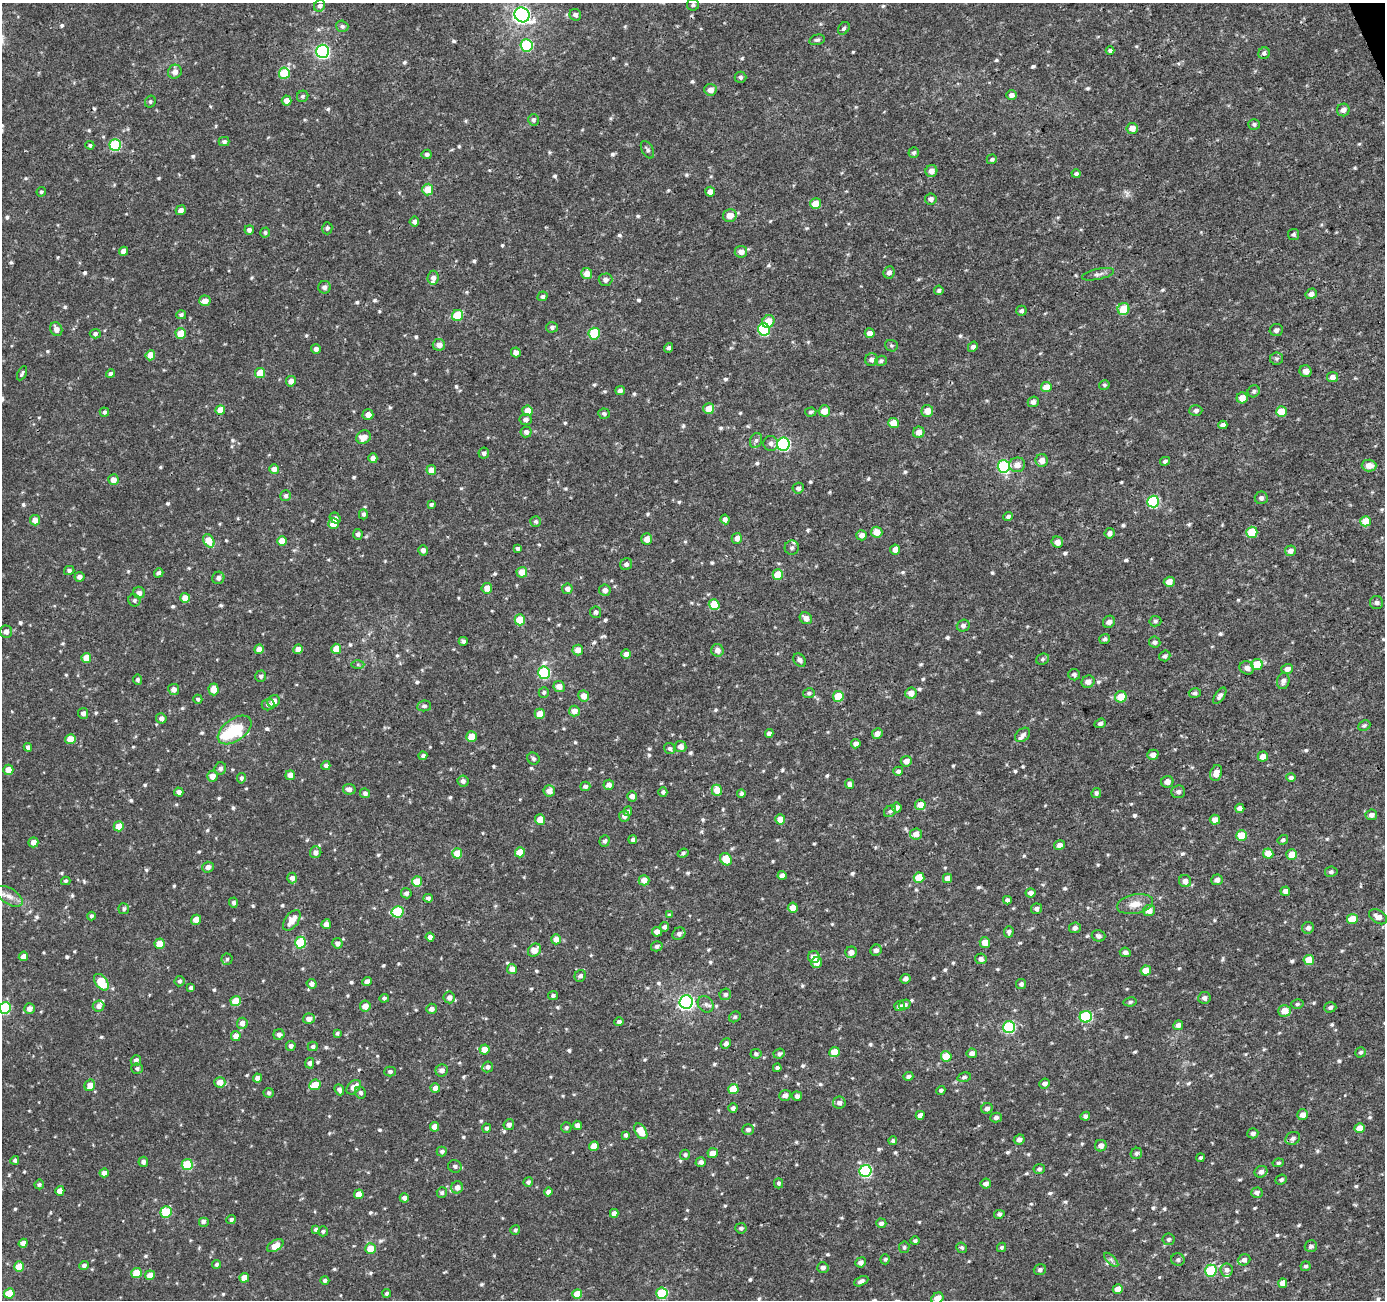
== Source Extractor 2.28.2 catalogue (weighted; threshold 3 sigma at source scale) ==
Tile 10 of 4 x 4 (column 2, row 3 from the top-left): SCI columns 1430-2812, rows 1400-2697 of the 5626 x 5450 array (HDU 1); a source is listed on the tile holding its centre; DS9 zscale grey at full resolution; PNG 1387 x 1302 px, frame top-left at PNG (2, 3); each listed source drawn as its Kron ellipse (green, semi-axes under 4 px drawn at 4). Shown black and unused: <1% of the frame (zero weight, under 3 of 4 exposures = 4% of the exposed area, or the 3 px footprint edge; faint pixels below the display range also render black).
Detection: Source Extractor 2.28.2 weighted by HDU 2 'WHT'; one run over the whole footprint, this tile lists its part. Background 0.00449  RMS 0.003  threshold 0.0136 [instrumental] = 3 sigma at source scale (4.5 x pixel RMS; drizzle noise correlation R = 1.50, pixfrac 1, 0.0396/0.0396 arcsec/px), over >= 5 px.
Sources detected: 755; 1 inside a brighter object's white glare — neither listed nor drawn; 5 inside a brighter listed object's ellipse — not listed separately; of the other 749, all 500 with FLUX_AUTO >= 0.533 (the completeness limit of this list) listed and drawn (249 fainter detections not listed), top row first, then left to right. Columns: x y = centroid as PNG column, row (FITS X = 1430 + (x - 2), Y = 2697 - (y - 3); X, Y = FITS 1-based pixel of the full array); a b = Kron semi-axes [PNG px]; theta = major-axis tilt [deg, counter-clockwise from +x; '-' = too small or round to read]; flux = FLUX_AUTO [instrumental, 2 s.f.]
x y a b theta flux
693 5 6 6 - 0.66
320 6 6 5 - 0.94
522 15 7 7 - 110
575 15 6 5 - 1.1
342 26 6 5 - 0.75
844 28 7 5 54 0.67
817 40 8 5 13 0.68
527 45 6 6 - 22
1110 50 4 4 - 0.64
323 51 6 6 - 61
1264 53 6 5 - 0.73
175 72 7 6 - 1.8
284 73 6 5 - 11
740 77 6 5 - 0.7
710 90 6 6 - 2.1
1011 95 5 5 - 1.3
303 96 6 5 - 0.57
287 101 5 5 - 2.6
150 102 6 5 - 0.58
1343 110 6 6 - 1.4
533 120 6 5 - 0.73
1254 124 6 5 - 0.68
1132 128 6 5 - 2.5
224 142 5 4 - 0.68
90 145 4 4 - 0.57
115 145 6 5 - 25
647 150 9 5 -61 0.78
914 153 5 5 - 0.56
427 154 5 4 - 0.81
992 159 5 5 - 0.58
931 171 6 6 - 2
1076 174 4 4 - 0.74
428 190 6 5 - 5.2
41 192 5 4 - 0.55
710 192 5 5 - 1.5
931 199 6 5 - 1.1
816 204 5 5 - 4.1
181 210 5 4 - 1.5
730 215 7 6 - 2.4
414 222 5 4 - 1
327 228 6 5 - 0.67
249 230 5 4 - 1.1
265 233 5 5 - 0.57
1294 234 5 5 - 0.65
123 251 5 4 - 1.6
741 252 6 6 - 1.8
889 272 6 5 - 1.2
587 274 5 5 - 3.2
1098 274 16 5 12 1.2
433 278 7 5 84 1.3
605 280 7 6 - 1
324 287 6 6 - 1.3
939 290 5 4 - 0.64
1311 294 5 5 - 1.5
542 296 5 4 - 0.6
205 301 5 5 - 2.6
1123 309 6 6 - 6.8
1021 311 5 5 - 0.73
181 315 5 4 - 0.61
458 315 6 5 - 11
768 321 7 6 - 4.6
552 327 6 5 - 0.77
56 329 7 5 -65 1.7
764 330 6 6 - 21
1276 330 7 6 - 1.1
181 333 5 5 - 6.4
870 333 5 5 - 1.9
95 334 5 5 - 0.71
594 334 6 5 - 13
439 345 6 6 - 1.9
891 346 6 5 - 0.59
973 347 5 4 - 0.98
669 348 5 4 - 0.82
316 349 5 5 - 1.1
516 352 5 4 - 1.6
150 355 5 5 - 3.8
1277 359 6 6 - 0.65
871 360 6 6 - 1.2
881 361 6 5 - 0.61
1305 371 6 6 - 1.8
22 373 7 3 61 0.55
260 373 5 5 - 6.6
111 374 4 4 - 0.88
1332 377 5 5 - 1.7
291 381 5 5 - 1.7
1104 385 5 5 - 0.55
1046 387 5 5 - 4.3
620 391 5 4 - 1.1
1254 391 6 5 - 0.67
1242 398 5 5 - 3.2
1033 402 5 5 - 1
709 409 5 5 - 3.7
220 410 5 5 - 4.3
1196 410 6 5 - 0.87
527 411 5 5 - 3.5
824 411 5 5 - 3.2
927 411 6 6 - 3
104 412 5 4 - 0.59
811 412 6 4 3 0.57
1281 412 5 5 - 5.9
604 414 6 5 - 0.72
368 415 5 5 - 1.7
526 419 6 5 - 1.2
893 423 5 5 - 3.5
1223 425 4 4 - 1.1
526 432 5 5 - 1.1
919 432 6 5 - 1.9
364 437 7 6 - 2.7
756 440 8 6 71 0.84
771 443 7 7 - 1.1
783 444 6 6 - 45
484 453 5 5 - 0.91
373 458 5 4 - 1.8
1042 460 6 6 - 2.1
1165 461 5 4 - 0.67
1017 465 8 7 - 2.4
1369 465 7 6 - 2.3
1004 466 6 6 - 33
274 469 5 4 - 2.1
431 470 5 5 - 3.3
113 480 5 5 - 2.2
798 488 6 5 - 0.97
286 496 5 5 - 0.8
1261 498 6 6 - 0.92
1153 502 6 6 - 23
431 504 4 3 - 0.61
363 514 5 4 - 0.68
1008 516 5 4 - 0.72
335 518 6 5 - 0.94
725 519 5 4 - 1
35 520 5 5 - 2.5
536 521 5 5 - 0.61
1366 521 5 5 - 5.6
333 523 5 5 - 4.7
877 532 5 5 - 3.4
1252 532 5 5 - 9.2
1110 533 5 5 - 1.1
358 534 5 5 - 0.82
862 535 5 5 - 1.8
737 538 5 5 - 1.5
647 539 5 5 - 2.4
209 541 7 5 -59 6.3
282 541 5 5 - 4.8
1057 542 6 5 - 2
518 548 4 3 - 0.63
792 548 7 7 - 0.89
895 549 5 5 - 2.2
423 550 5 5 - 1.2
1290 551 5 5 - 1.5
626 564 6 5 - 0.92
69 570 5 4 - 0.71
522 572 5 5 - 4.3
159 573 5 4 - 0.85
778 575 5 5 - 8.3
79 577 5 5 - 1.1
218 578 6 6 - 1
1169 582 5 5 - 2.8
487 588 5 5 - 2.9
567 589 5 5 - 1.4
605 590 6 5 - 1.4
139 593 6 5 - 1.3
185 598 5 5 - 4.1
134 600 6 5 - 0.66
1376 602 6 6 - 0.86
714 604 6 5 - 8.1
596 612 6 5 - 0.81
806 618 6 5 - 1.9
520 620 5 5 - 6.9
1155 621 6 5 - 0.61
1109 622 6 5 - 1.4
963 626 6 6 - 1
6 632 6 6 - 1.3
1105 639 5 5 - 0.61
463 641 4 4 - 0.79
1155 642 6 5 - 0.9
259 649 5 5 - 2.6
298 649 5 4 - 2.4
336 649 5 5 - 5.1
578 650 5 5 - 2.5
717 650 6 6 - 1.7
626 654 5 4 - 1.5
1165 656 6 5 - 0.82
86 658 5 5 - 4.7
1042 659 7 5 22 0.6
800 660 7 5 -49 0.9
1257 664 5 5 - 8
358 665 6 4 -1 0.54
1247 668 7 6 - 1.6
1287 669 5 5 - 1.5
544 673 6 6 - 26
1074 675 6 5 - 0.8
261 676 5 5 - 0.74
137 680 5 4 - 0.67
1283 681 8 6 78 1.3
1088 682 6 6 - 1.7
559 686 6 5 - 2.3
174 689 5 5 - 1.6
214 689 6 5 - 3.7
544 692 5 5 - 0.67
809 693 6 5 - 0.65
911 693 6 5 - 2.4
1195 693 6 5 - 0.71
584 696 5 5 - 2.7
838 696 5 5 - 7.8
1220 696 9 4 55 1
1121 697 6 5 - 6
198 699 4 4 - 0.64
273 701 6 5 - 2.5
268 705 6 6 - 0.89
424 706 7 5 8 0.72
574 711 5 5 - 2.6
83 713 5 5 - 1.1
540 714 5 5 - 3.7
161 718 5 5 - 1.2
1100 723 6 4 20 0.74
1364 726 6 5 - 0.63
234 730 19 11 36 15
769 733 4 4 - 1
877 733 5 5 - 1.5
1023 735 8 6 42 1.1
472 737 5 5 - 4.5
70 739 5 5 - 4.1
856 744 5 4 - 1.6
28 747 4 4 - 1
681 747 6 5 - 1.7
670 748 6 5 - 0.67
1153 755 5 5 - 2
423 756 4 4 - 0.63
1263 756 5 5 - 2.5
533 759 6 5 - 0.72
906 761 5 5 - 1.9
326 766 5 4 - 0.94
220 769 6 5 - 0.97
8 770 5 5 - 3.4
898 771 5 4 - 0.9
1216 773 8 5 74 2.5
290 775 5 4 - 2.3
212 776 5 5 - 2.7
241 778 5 4 - 0.76
1291 778 5 4 - 0.76
463 781 5 5 - 1
1167 782 6 6 - 2
849 784 5 4 - 1.2
609 785 5 5 - 1.5
585 786 5 4 - 0.96
349 789 6 5 - 1.4
717 790 5 5 - 4.1
549 791 6 5 - 2.3
179 792 5 4 - 1.3
663 792 5 4 - 0.68
1178 792 7 6 - 1.1
365 793 5 5 - 0.95
1096 793 5 5 - 0.75
741 794 4 4 - 0.77
632 796 5 5 - 1.3
920 805 5 5 - 3.5
897 808 5 5 - 1.4
1240 808 4 4 - 1.7
628 811 5 4 - 0.65
890 811 6 5 - 0.68
1371 815 6 5 - 1.2
624 816 5 5 - 1.4
540 819 5 5 - 3.7
780 819 5 5 - 3.5
1215 820 5 5 - 2.2
119 826 5 5 - 4
916 834 6 6 - 2.1
1242 836 5 5 - 6.1
633 840 4 4 - 0.67
1283 840 5 4 - 0.59
605 841 6 5 - 0.76
33 842 5 5 - 1.9
1059 845 5 5 - 1.5
316 852 6 5 - 1.2
520 852 5 5 - 3.8
457 853 5 5 - 6.3
683 853 6 4 20 0.58
1268 854 5 5 - 5
1292 854 5 5 - 3.8
726 859 6 5 - 5.5
208 867 6 5 - 1.6
1331 872 6 5 - 0.63
782 875 4 4 - 1.7
292 878 5 5 - 1.6
919 878 5 5 - 7.5
948 878 5 4 - 2.3
644 880 5 5 - 2.4
1217 880 5 5 - 1.7
66 881 4 4 - 0.63
1185 881 6 6 - 1.6
417 882 5 5 - 6.2
1285 891 5 4 - 1.6
406 893 5 5 - 1
1030 893 5 4 - 1.1
9 896 15 8 -32 2.5
428 898 4 4 - 0.97
1007 900 4 4 - 1.1
233 903 5 4 - 0.91
1135 904 18 9 11 3.3
793 908 5 5 - 3
124 909 5 5 - 0.63
1036 909 5 5 - 1
1149 910 6 5 - 2.4
397 912 6 6 - 16
669 915 4 4 - 0.56
91 916 4 4 - 0.59
1378 917 10 6 -32 2.1
1352 919 5 5 - 5.7
196 920 5 5 - 3.1
292 920 12 6 55 3.7
326 924 5 4 - 1.9
664 927 5 5 - 0.87
1075 928 6 5 - 1.2
1308 928 6 5 - 1.1
657 932 5 5 - 1.9
1009 932 6 5 - 0.84
679 934 7 6 - 1.1
1098 936 7 5 -17 0.97
430 937 4 4 - 1.6
556 939 5 5 - 2.2
985 942 5 5 - 3.2
300 943 6 5 - 16
337 943 5 5 - 1.3
160 944 5 5 - 4.9
657 946 6 5 - 0.7
534 950 7 6 - 3.2
876 950 6 5 - 1.1
851 952 6 5 - 1.6
1125 952 5 4 - 0.96
23 956 5 4 - 1.8
814 957 6 6 - 3.1
227 959 5 5 - 0.53
981 959 6 5 - 1.3
1309 960 5 5 - 5.1
817 963 5 5 - 2.3
512 969 5 5 - 2.5
1146 971 5 5 - 4.1
580 976 6 5 - 0.92
905 979 5 4 - 1.1
180 981 5 5 - 0.64
101 982 9 6 -52 11
367 982 4 4 - 1.9
311 984 5 5 - 1.3
1021 984 5 5 - 0.77
191 988 4 4 - 0.96
725 994 6 5 - 0.74
553 996 5 4 - 0.69
449 997 6 5 - 1.4
384 998 5 4 - 0.66
1204 998 6 6 - 1.2
236 1001 5 5 - 6.3
686 1002 6 6 - 81
1130 1002 6 4 10 0.59
706 1004 9 7 -49 1.2
905 1004 6 5 - 0.92
1297 1004 6 4 15 0.58
98 1006 6 5 - 1.5
365 1006 5 5 - 2.5
899 1006 5 5 - 0.93
1330 1007 6 5 - 0.75
5 1008 6 5 - 25
29 1009 5 5 - 1.9
431 1009 5 5 - 1.3
1284 1011 6 5 - 3.5
735 1017 6 5 - 0.57
1086 1017 6 6 - 24
309 1019 6 5 - 1.8
619 1022 5 4 - 0.91
242 1023 5 5 - 1.8
1178 1025 5 4 - 1.3
1009 1027 6 6 - 37
337 1033 4 4 - 0.55
279 1035 5 5 - 1.1
236 1036 5 5 - 2.6
726 1044 5 5 - 1.1
291 1046 5 4 - 1
313 1046 5 4 - 0.73
484 1049 5 5 - 2.8
834 1052 5 5 - 5.3
1361 1052 5 5 - 0.61
972 1053 5 5 - 1.4
756 1054 5 5 - 0.67
779 1054 6 5 - 0.83
946 1056 5 5 - 7.2
136 1060 5 5 - 1.1
310 1063 5 4 - 0.9
488 1067 5 5 - 0.94
777 1068 4 4 - 0.81
137 1069 5 5 - 0.72
442 1070 6 6 - 1.4
390 1072 5 5 - 0.68
908 1076 5 4 - 0.76
964 1077 7 4 14 0.61
257 1078 4 4 - 1.7
220 1082 5 5 - 2.8
1045 1083 5 5 - 1.2
90 1085 6 5 - 3.1
315 1085 6 5 - 5.9
354 1087 8 5 46 2.6
435 1088 5 4 - 1.9
733 1089 5 5 - 6.2
339 1090 6 4 -68 1.1
941 1090 5 4 - 0.55
269 1093 5 5 - 0.65
360 1093 6 5 - 0.8
785 1095 5 5 - 1.5
797 1096 5 5 - 0.99
839 1103 6 6 - 1.2
733 1108 4 4 - 0.86
987 1108 6 5 - 1.1
920 1115 4 4 - 1.7
1303 1115 5 5 - 2
1085 1116 5 4 - 0.84
996 1118 6 5 - 0.87
509 1125 5 5 - 1.2
577 1125 4 4 - 1.4
435 1127 5 4 - 3
487 1128 4 4 - 0.73
566 1128 5 5 - 0.61
1360 1128 5 5 - 3.4
748 1130 6 5 - 0.95
641 1131 8 5 -57 5.7
1253 1133 5 5 - 0.9
626 1135 4 4 - 0.7
1293 1138 7 6 - 0.99
1019 1139 5 5 - 1.2
893 1141 4 4 - 0.61
594 1146 5 4 - 3.7
1101 1146 6 5 - 1.7
442 1151 5 5 - 0.66
713 1153 5 5 - 2.2
1136 1153 6 5 - 0.7
685 1155 5 5 - 0.76
1201 1158 4 3 - 0.54
15 1160 4 4 - 0.7
143 1162 5 5 - 1
701 1162 5 4 - 1.1
1278 1163 6 4 10 0.53
187 1164 5 5 - 14
455 1166 7 6 - 0.9
1039 1169 5 5 - 0.68
865 1171 6 6 - 34
1261 1172 6 5 - 1.3
104 1173 4 4 - 2.2
1281 1180 6 4 23 0.62
528 1182 5 4 - 0.77
779 1183 5 4 - 0.65
39 1184 5 4 - 0.59
986 1184 5 5 - 1.3
457 1187 6 6 - 1.8
60 1191 5 4 - 2.1
548 1192 4 4 - 1.4
442 1193 5 5 - 0.68
1257 1193 6 5 - 1.1
359 1194 5 4 - 2.9
404 1198 5 4 - 0.99
166 1212 6 5 - 9.4
614 1213 4 4 - 1.4
999 1214 5 4 - 0.67
231 1219 5 4 - 0.72
203 1222 5 5 - 0.95
881 1223 5 5 - 0.97
741 1228 5 5 - 0.68
316 1229 4 4 - 0.62
515 1230 5 4 - 0.56
323 1231 5 4 - 0.57
1168 1239 6 5 - 0.65
915 1241 4 4 - 0.54
23 1243 4 4 - 2
275 1246 9 5 31 3.4
1311 1246 6 6 - 0.85
904 1247 6 5 - 0.6
1002 1247 5 4 - 0.54
962 1248 5 5 - 0.58
370 1249 5 5 - 5.5
885 1259 5 5 - 0.57
1111 1260 9 3 -45 0.66
1178 1260 7 6 - 0.75
1244 1260 6 5 - 1.2
861 1262 5 5 - 1.2
216 1264 4 4 - 0.56
84 1265 5 4 - 0.96
19 1266 5 5 - 5.3
1306 1266 5 5 - 0.69
823 1267 5 5 - 1
1040 1270 6 5 - 0.79
1227 1270 6 6 - 1.1
1211 1271 6 5 - 16
137 1273 5 5 - 7
150 1275 5 4 - 3.5
244 1278 5 4 - 3.4
325 1280 4 4 - 0.69
861 1281 7 4 25 1.1
1283 1283 5 4 - 2.3
1118 1289 5 4 - 2.5
9 1293 5 5 - 7.2
387 1293 4 3 - 0.59
662 1293 6 5 - 17
577 1294 5 5 - 4.7
937 1298 6 5 - 3.1
Isophote crosses this tile's border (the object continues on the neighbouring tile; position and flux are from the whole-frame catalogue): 3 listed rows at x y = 9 896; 5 1008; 937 1298